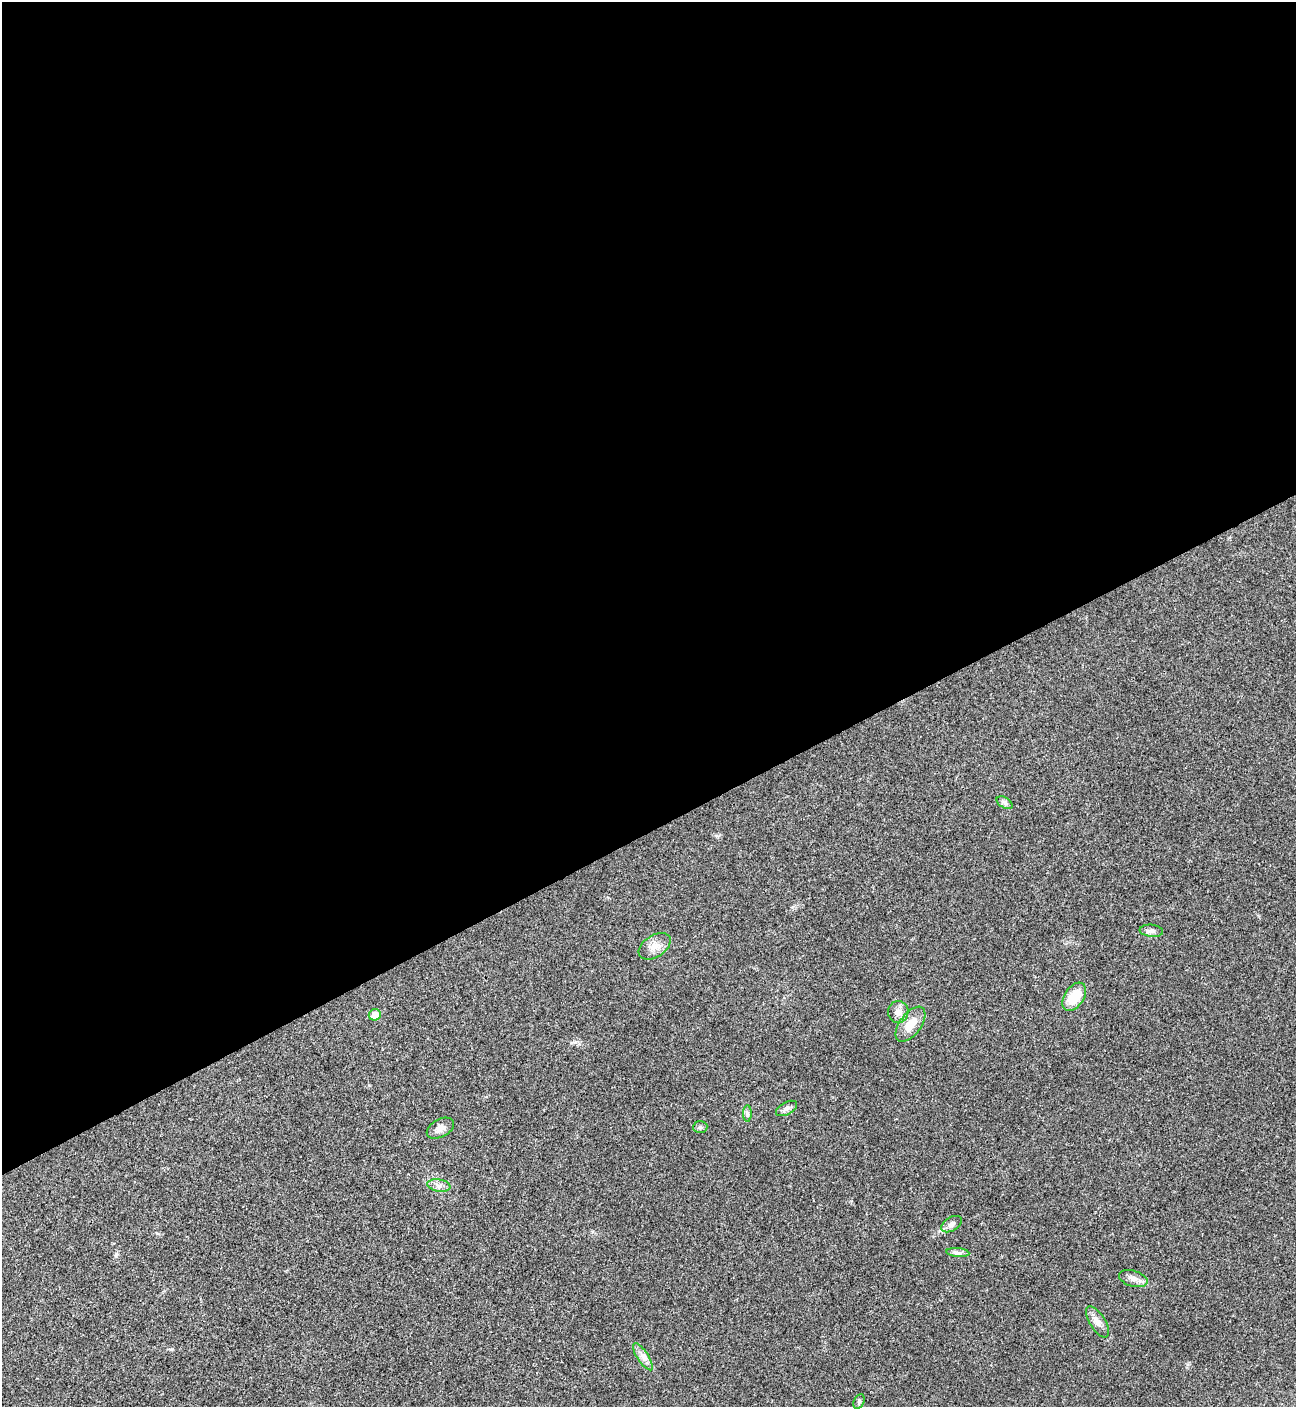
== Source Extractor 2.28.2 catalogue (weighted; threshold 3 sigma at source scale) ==
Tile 2 of 4 x 4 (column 2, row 1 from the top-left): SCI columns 1582-2875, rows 4219-5623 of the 5618 x 5630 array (HDU 1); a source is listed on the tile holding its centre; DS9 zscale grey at full resolution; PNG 1298 x 1409 px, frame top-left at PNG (2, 2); each listed source drawn as its Kron ellipse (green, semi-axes under 4 px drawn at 4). Shown black and unused: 59% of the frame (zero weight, under 3 of 4 exposures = <1% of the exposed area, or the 3 px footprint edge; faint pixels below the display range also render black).
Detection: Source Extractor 2.28.2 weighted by HDU 2 'WHT'; one run over the whole footprint, this tile lists its part. Background 0.0199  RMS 0.004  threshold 0.0181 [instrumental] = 3 sigma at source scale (4.5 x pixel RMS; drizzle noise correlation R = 1.50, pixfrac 1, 0.05/0.05 arcsec/px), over >= 5 px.
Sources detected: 18; all 18 listed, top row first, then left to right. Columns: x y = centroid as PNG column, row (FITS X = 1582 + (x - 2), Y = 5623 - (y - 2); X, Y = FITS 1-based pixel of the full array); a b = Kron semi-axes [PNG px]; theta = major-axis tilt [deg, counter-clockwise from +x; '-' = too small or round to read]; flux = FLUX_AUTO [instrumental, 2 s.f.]
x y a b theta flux
1005 803 9 5 -31 1.1
1151 931 12 6 -5 1.5
655 946 18 11 33 3.8
1074 997 16 9 56 10
898 1012 11 10 - 2.5
375 1015 6 5 - 5.5
911 1024 20 10 53 5.7
786 1108 11 6 28 1.4
747 1113 8 4 -90 0.82
700 1127 7 6 - 0.82
440 1128 15 9 28 2.8
439 1185 11 6 -10 1.7
951 1224 11 6 30 1.6
958 1253 11 4 -5 1.3
1133 1279 15 8 -17 2.4
1097 1322 18 7 -58 2.8
643 1357 16 5 -57 2.3
859 1402 8 5 65 0.82
Unlisted compact peaks at least as high as the median listed source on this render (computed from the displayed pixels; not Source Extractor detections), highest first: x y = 172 1349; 116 1254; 575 1042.